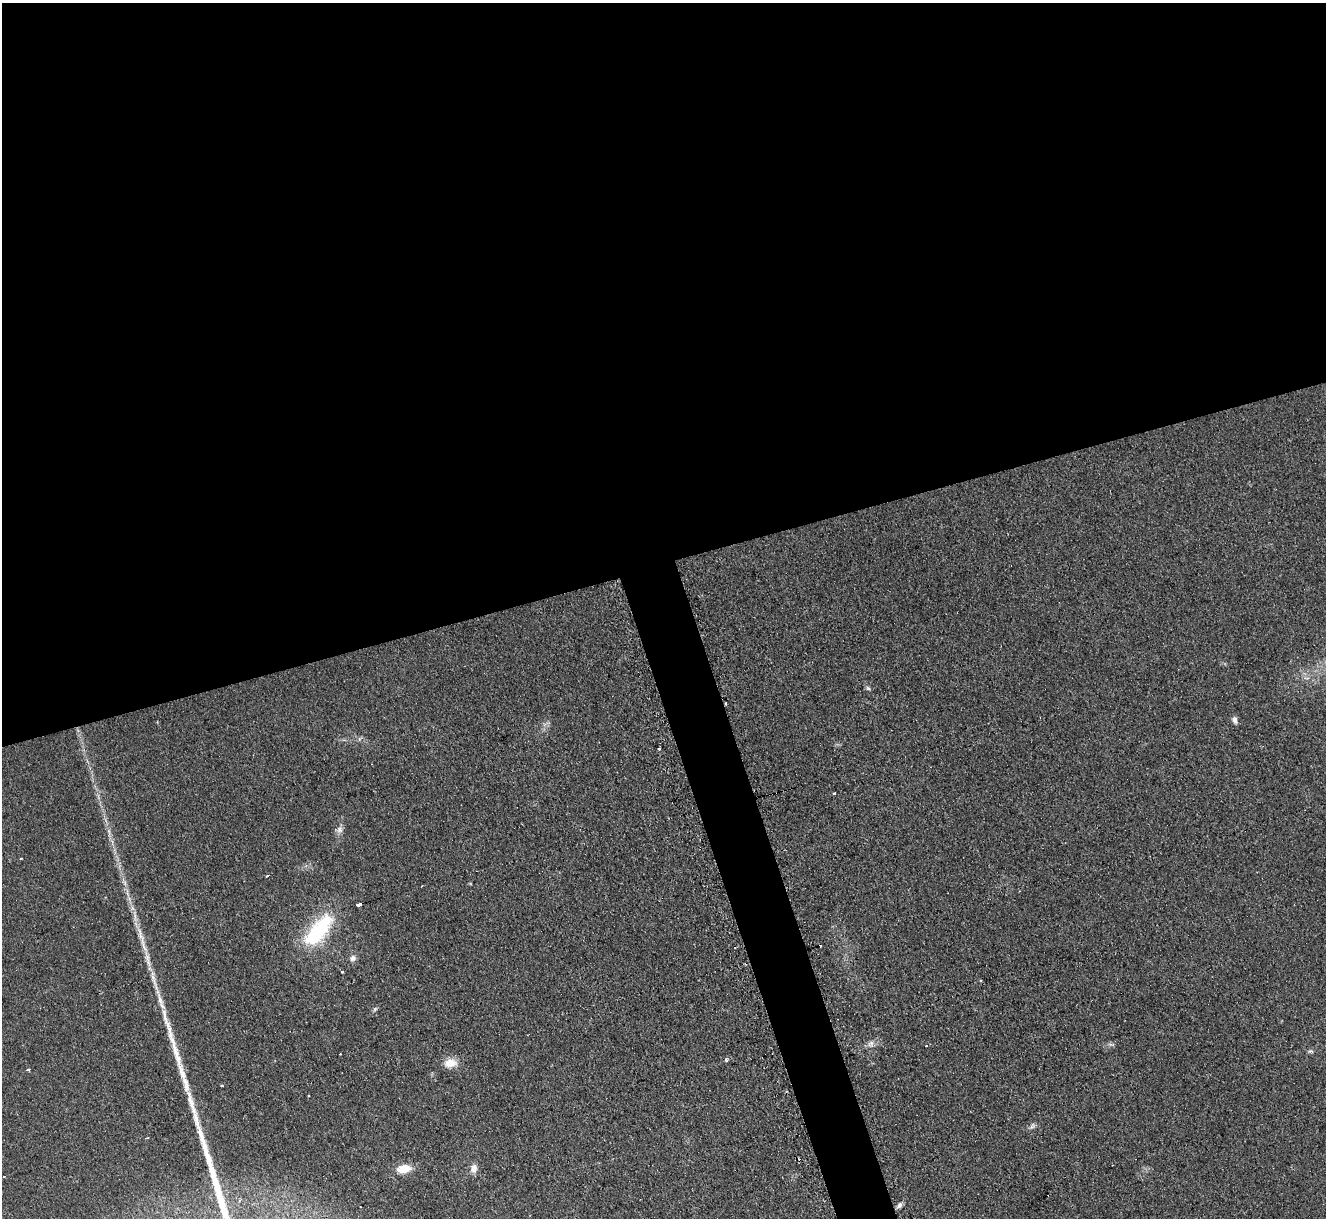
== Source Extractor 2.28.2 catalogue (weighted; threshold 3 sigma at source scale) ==
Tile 2 of 4 x 4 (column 2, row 1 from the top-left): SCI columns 1345-2668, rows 3919-5134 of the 5321 x 5278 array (HDU 1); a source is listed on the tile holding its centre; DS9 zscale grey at full resolution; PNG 1328 x 1220 px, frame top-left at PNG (2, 3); no overlay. Shown black and unused: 49% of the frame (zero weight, under 2 of 3 exposures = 2% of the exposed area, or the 3 px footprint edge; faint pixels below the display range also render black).
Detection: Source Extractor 2.28.2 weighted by HDU 2 'WHT'; one run over the whole footprint, this tile lists its part. Background 0.133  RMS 0.013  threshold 0.0565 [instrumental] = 3 sigma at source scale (4.5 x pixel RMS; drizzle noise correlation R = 1.50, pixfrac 1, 0.05/0.05 arcsec/px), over >= 5 px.
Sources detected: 36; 4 cosmic-ray / hot-pixel residue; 1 long thin detection or spike segment (spike, bleed or trail) — not listed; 3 inside a brighter listed object's ellipse — not listed separately; the other 28 listed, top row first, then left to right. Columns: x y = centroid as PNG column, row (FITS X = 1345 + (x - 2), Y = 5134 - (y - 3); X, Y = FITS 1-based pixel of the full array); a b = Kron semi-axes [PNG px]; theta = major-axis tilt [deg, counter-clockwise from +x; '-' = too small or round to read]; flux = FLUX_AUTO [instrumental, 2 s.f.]
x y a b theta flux
868 688 6 5 - 2.3
726 703 3 2 - 1.4
1235 720 10 6 -79 4.6
659 749 3 2 - 2.5
834 793 3 3 - 4.3
339 830 8 8 - 5.2
21 858 3 3 - 3.4
267 876 4 3 - 1.7
125 883 7 4 -71 2.9
358 904 4 3 - 41
318 930 51 21 50 91
141 935 34 7 -71 19
353 958 9 8 - 4.9
342 972 3 3 - 1.5
375 1009 6 5 - 2.1
871 1044 10 8 68 5.6
1111 1044 9 4 7 2.8
926 1045 3 3 - 1.5
177 1056 38 8 -73 25
726 1060 3 3 - 5.1
450 1063 16 10 6 16
28 1070 4 3 - 4.5
308 1095 3 2 - 1.6
191 1104 26 7 -74 16
1032 1126 11 6 40 3.6
474 1168 10 8 87 8.1
403 1169 17 9 9 19
899 1205 7 6 - 4.2
Overlapping masked pixels (flux is a lower limit): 1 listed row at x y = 726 703